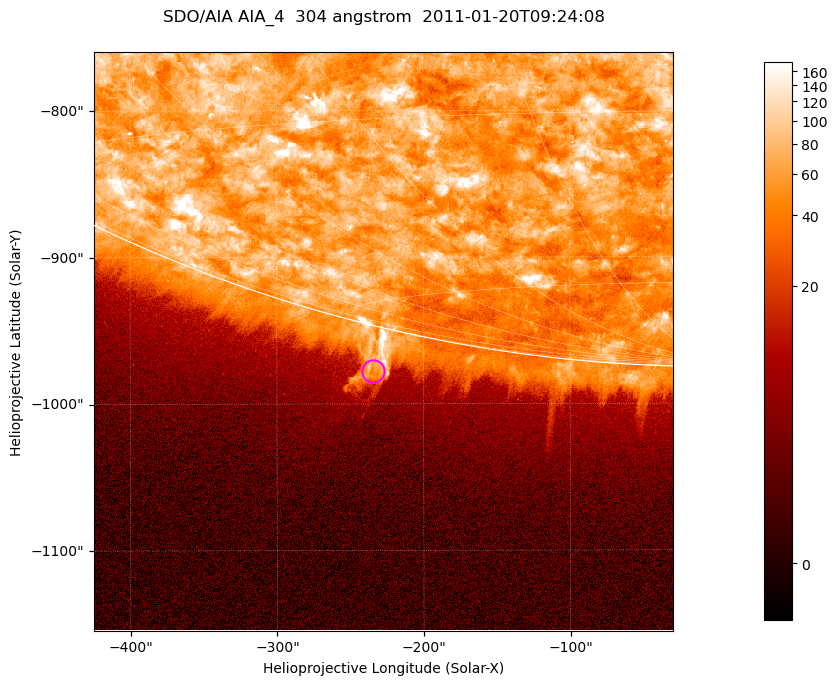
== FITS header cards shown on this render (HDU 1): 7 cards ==
TELESCOP= 'SDO/AIA '           / For AIA: SDO/AIA
INSTRUME= 'AIA_4   '           / For AIA: AIA_ATA1, AIA_ATA2, AIA_ATA3 or AIA_AT
WAVELNTH=                  304 / [angstrom] Wavelength
WAVEUNIT= 'angstrom'           / Wavelength unit: angstrom
DATE-OBS= '2011-01-20T09:24:08.123' / [ISO] Date when observation started; ISO 8
CTYPE1  = 'HPLN-TAN'           / CTYPE1; Typically HPLN
CTYPE2  = 'HPLT-TAN'           / CTYPE2; Typically HPLT

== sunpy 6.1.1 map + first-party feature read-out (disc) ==
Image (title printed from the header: SDO/AIA AIA_4  304 angstrom  2011-01-20T09:24:08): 658 x 658 px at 0.6 arcsec/px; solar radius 975 arcsec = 1625 px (partial field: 2.4% of the solar disc is inside the frame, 46% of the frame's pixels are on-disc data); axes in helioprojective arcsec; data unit not stated in the header (colour bar unlabelled)
Orientation: roll -0.132 deg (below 1 deg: not rotated)
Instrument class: DISC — disc imager (sunpy class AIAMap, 304 A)
Bright regions (active regions / flare kernels): reference = the on-disc median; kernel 5 px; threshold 5 sigma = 111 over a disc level ~61.3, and >= 1.15x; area >= 432 px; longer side >= 8 px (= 4.8 arcsec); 0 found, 0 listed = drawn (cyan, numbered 1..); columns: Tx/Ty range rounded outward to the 2 arcsec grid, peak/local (2 s.f.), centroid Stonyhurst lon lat
Off-limb structures (1.02-1.3 R_sun): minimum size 216 px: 3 found; the strongest spans PA ~165 deg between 1.02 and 1.06 R_sun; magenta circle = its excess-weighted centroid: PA ~165 deg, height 1.03 R_sun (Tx ~-234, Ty ~-978 arcsec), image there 5.1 x the reference